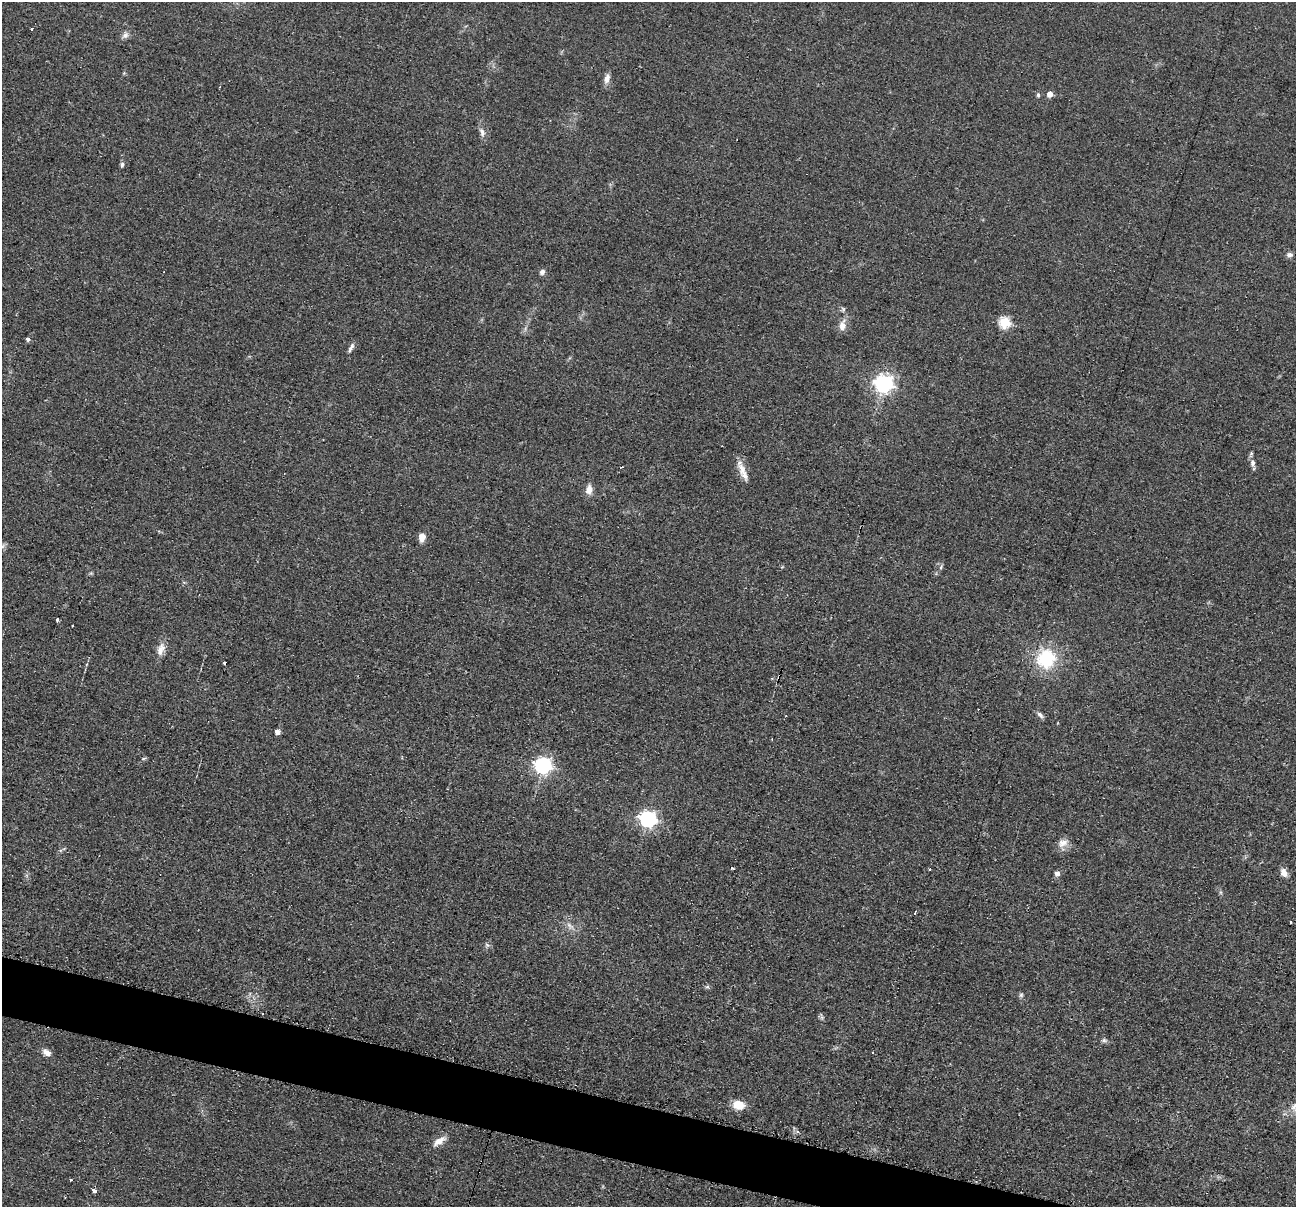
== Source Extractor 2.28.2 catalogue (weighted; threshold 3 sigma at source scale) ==
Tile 6 of 4 x 4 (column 2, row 2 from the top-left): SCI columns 1303-2596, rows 2666-3870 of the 5194 x 5209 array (HDU 1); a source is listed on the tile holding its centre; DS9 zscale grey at full resolution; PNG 1298 x 1209 px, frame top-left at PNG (2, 2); no overlay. Shown black and unused: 4% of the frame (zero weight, under 2 of 3 exposures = <1% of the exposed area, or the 3 px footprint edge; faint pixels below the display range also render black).
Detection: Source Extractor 2.28.2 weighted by HDU 2 'WHT'; one run over the whole footprint, this tile lists its part. Background 0.0439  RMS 0.0074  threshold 0.0332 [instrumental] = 3 sigma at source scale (4.5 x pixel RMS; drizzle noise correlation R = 1.50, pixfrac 1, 0.05/0.05 arcsec/px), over >= 5 px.
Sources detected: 55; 3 cosmic-ray / hot-pixel residue — not listed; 1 inside a brighter listed object's ellipse — not listed separately; the other 51 listed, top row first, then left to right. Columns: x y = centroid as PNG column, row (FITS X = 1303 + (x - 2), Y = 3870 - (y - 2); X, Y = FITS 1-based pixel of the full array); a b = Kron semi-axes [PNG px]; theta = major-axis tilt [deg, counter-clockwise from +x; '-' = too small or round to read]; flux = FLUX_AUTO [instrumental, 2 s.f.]
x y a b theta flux
32 29 3 3 - 1.4
125 35 10 8 43 3
607 78 13 7 74 4.4
1050 94 5 5 - 5
1038 95 6 5 - 1.3
482 132 13 6 -69 3.6
122 165 7 5 81 1.7
1290 255 9 6 1 2.4
542 272 7 6 - 2.5
1005 322 6 6 - 59
842 325 14 8 80 6.4
28 339 5 4 - 2
350 349 11 5 70 2.4
884 384 7 7 - 350
1251 454 6 5 - 1.3
1253 463 9 6 -75 3
621 467 4 2 - 0.97
742 469 21 9 -61 8
589 490 11 8 84 5.8
422 537 8 6 82 7.7
3 546 7 4 71 1.8
941 567 6 4 72 1.2
58 620 3 3 - 18
161 649 19 9 68 6.5
1046 658 24 22 69 40
225 663 3 3 - 4.4
1040 715 11 5 -43 2.4
277 732 5 5 - 3.2
143 758 7 3 9 0.99
543 765 7 6 - 250
648 819 7 6 - 250
1063 843 15 10 31 6
733 868 4 2 - 1.1
929 869 3 3 - 1.4
1284 873 11 7 -57 5
1057 874 7 6 - 2.8
915 913 3 3 - 1.3
1291 922 3 3 - 1.3
570 926 13 6 -47 3.9
487 945 7 4 -71 1.2
707 987 6 5 - 1.4
1021 995 6 6 - 1.4
822 1017 10 5 -76 1.6
1104 1040 8 6 -14 1.7
873 1052 3 2 - 0.7
47 1053 11 7 -29 4.4
738 1105 10 8 -12 14
1295 1107 17 14 18 9.1
439 1141 19 7 32 6.4
71 1180 3 3 - 1.5
94 1191 4 3 - 18
Isophote crosses this tile's border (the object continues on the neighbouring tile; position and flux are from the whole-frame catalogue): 1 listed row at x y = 1295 1107